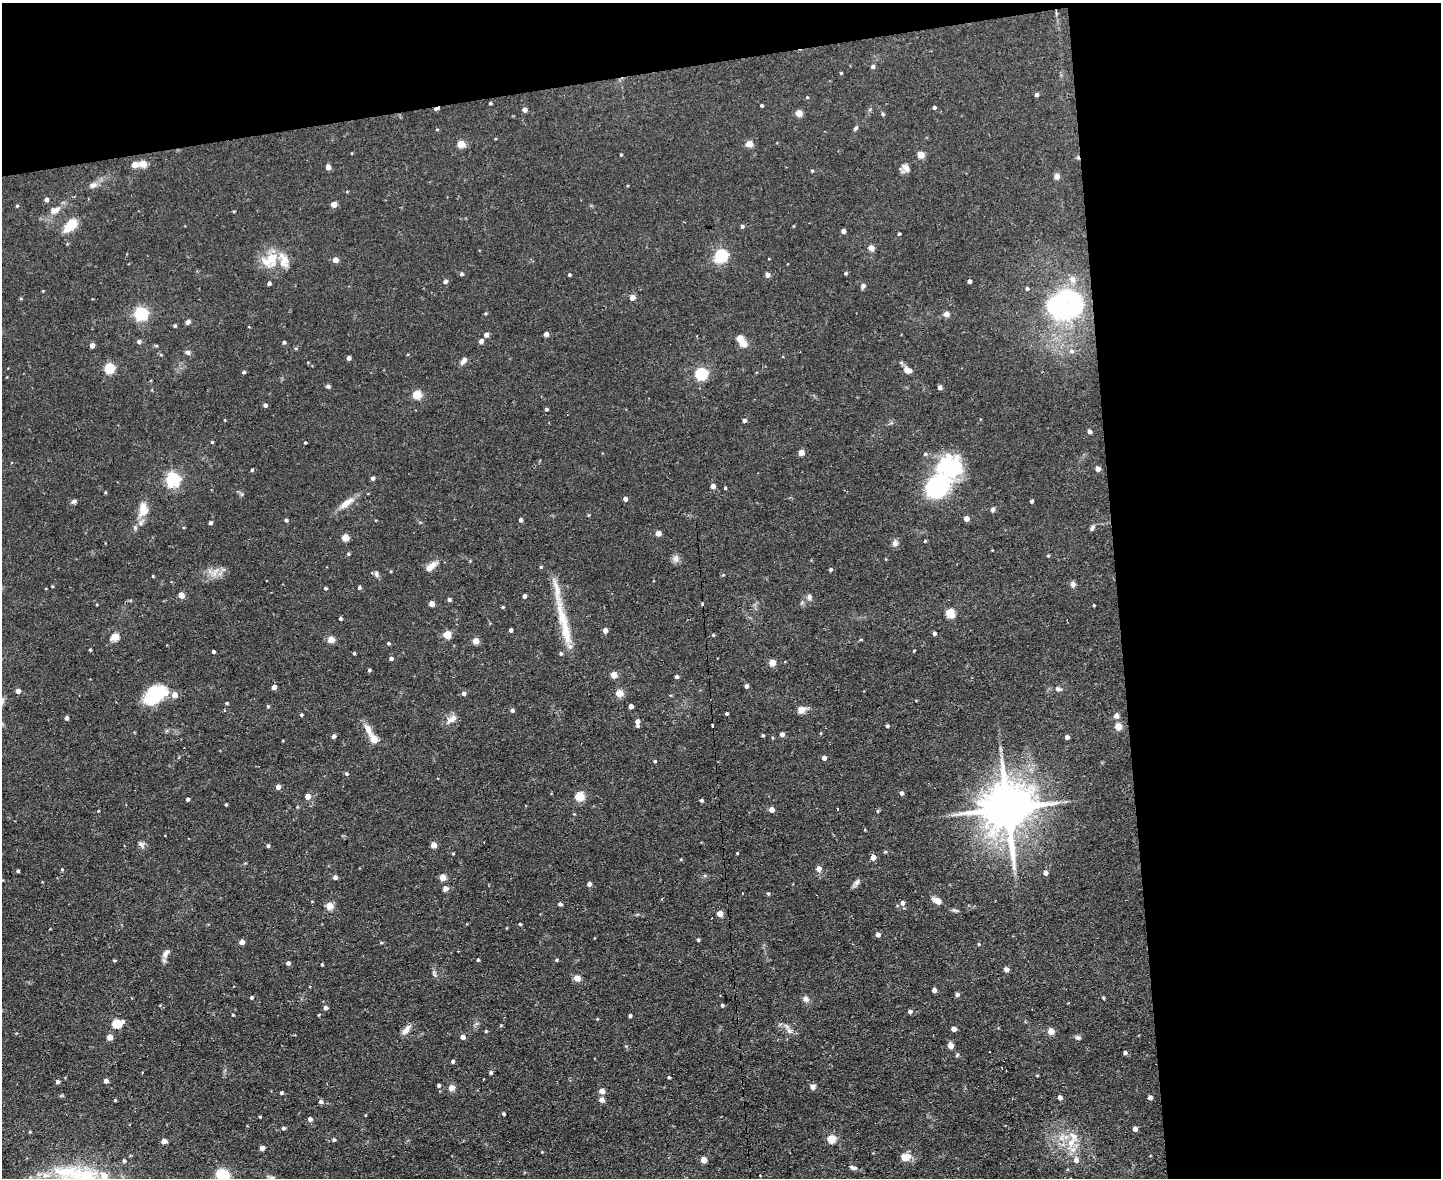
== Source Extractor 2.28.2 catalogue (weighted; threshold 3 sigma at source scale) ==
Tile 3 of 3 x 4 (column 3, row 1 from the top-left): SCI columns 3116-4554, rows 3531-4706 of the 4684 x 4706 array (HDU 1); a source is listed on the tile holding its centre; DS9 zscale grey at full resolution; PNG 1443 x 1180 px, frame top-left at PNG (2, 3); no overlay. Shown black and unused: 28% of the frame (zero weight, under 2 of 3 exposures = <1% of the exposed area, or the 3 px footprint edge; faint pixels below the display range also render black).
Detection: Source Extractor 2.28.2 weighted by HDU 2 'WHT'; one run over the whole footprint, this tile lists its part. Background 0.0728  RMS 0.0067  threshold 0.0301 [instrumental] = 3 sigma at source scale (4.5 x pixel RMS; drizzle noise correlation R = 1.50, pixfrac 1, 0.05/0.05 arcsec/px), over >= 5 px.
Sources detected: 303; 2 inside a brighter object's white glare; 4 cosmic-ray / hot-pixel residue — not listed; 10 inside a brighter listed object's ellipse — not listed separately; the other 287 listed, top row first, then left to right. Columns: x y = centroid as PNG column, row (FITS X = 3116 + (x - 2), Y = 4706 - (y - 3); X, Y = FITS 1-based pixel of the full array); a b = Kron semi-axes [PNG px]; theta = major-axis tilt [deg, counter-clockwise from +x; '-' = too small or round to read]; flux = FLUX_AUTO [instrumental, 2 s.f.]
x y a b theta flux
873 67 5 4 - 1.5
841 73 3 3 - 0.62
1037 95 4 4 - 1.6
807 97 4 3 - 0.56
490 103 4 3 - 0.8
762 105 3 3 - 1.1
934 107 4 3 - 1.4
437 108 8 3 19 2.9
524 110 4 4 - 3.3
799 113 5 4 - 10
883 114 5 4 - 0.88
855 128 7 4 45 1.2
461 144 5 4 - 18
749 144 5 4 - 11
621 155 3 3 - 0.58
921 155 5 4 - 15
143 164 5 4 - 13
135 165 5 4 - 11
328 167 4 4 - 4.5
906 168 11 9 -62 3.7
812 171 4 3 - 0.68
1057 176 7 6 - 2.4
93 185 11 7 17 3
46 199 4 4 - 2.3
334 204 4 4 - 6.8
17 206 4 3 - 0.68
54 210 13 8 13 4.4
234 211 5 3 - 0.56
70 225 16 9 49 16
742 226 5 4 - 1.3
843 231 4 4 - 3.1
899 234 3 3 - 0.9
871 248 6 5 - 3.8
721 255 6 6 - 99
271 258 20 15 46 14
335 260 4 4 - 4.9
846 273 4 4 - 0.96
461 274 4 4 - 1.2
569 275 3 3 - 1.1
767 275 4 4 - 3.3
969 281 4 4 - 2.1
445 282 6 5 - 1.5
269 283 4 3 - 1.8
863 286 7 5 72 1.6
1027 288 5 5 - 1.2
43 291 3 3 - 0.48
632 298 4 4 - 5.2
1060 306 47 36 51 94
485 313 5 3 - 0.74
141 314 6 6 - 120
946 314 5 4 - 5
188 322 6 5 - 1.9
175 326 4 3 - 1.1
546 334 4 4 - 3.8
486 335 5 4 - 2.9
481 341 4 4 - 2.9
139 342 5 4 - 1.9
284 342 4 4 - 1.2
743 343 5 4 - 15
92 345 4 4 - 3.4
156 346 4 4 - 0.69
1072 351 7 6 - 2
187 352 7 5 -26 1.8
349 358 4 4 - 2.8
464 361 9 6 53 2.9
308 362 4 3 - 0.45
109 368 5 5 - 43
908 370 11 7 -14 4
244 372 4 4 - 1.2
701 374 5 5 - 90
328 386 6 5 - 1.2
940 387 4 4 - 1.9
417 394 5 5 - 29
265 405 4 3 - 1.9
546 409 4 3 - 1.2
225 420 4 3 - 0.44
744 420 4 4 - 2
1089 431 4 4 - 2.2
212 442 4 3 - 0.67
305 442 3 3 - 0.68
801 453 4 4 - 8
1098 469 4 4 - 4.6
252 470 4 4 - 0.91
373 478 4 4 - 1.8
172 479 6 6 - 140
713 486 4 4 - 4
937 486 33 24 39 57
725 488 3 3 - 0.64
105 492 4 4 - 0.61
625 499 4 4 - 2.8
74 501 6 5 - 1.5
1031 501 4 3 - 1.4
346 503 22 8 37 7
143 509 19 11 84 9.8
993 510 6 6 - 1.4
588 515 5 3 - 0.57
966 519 4 4 - 5.3
286 520 4 4 - 1.2
521 520 4 4 - 1.8
210 523 4 3 - 2.1
1092 527 8 5 72 1.6
658 533 4 4 - 5.9
345 538 5 4 - 15
925 541 4 3 - 0.58
895 543 9 7 75 2.3
348 554 4 4 - 0.77
1048 555 4 3 - 0.82
676 559 11 8 82 2.7
431 567 17 7 41 5
541 567 4 3 - 0.65
830 569 4 4 - 1.4
214 574 8 6 -73 3.4
376 574 8 6 -73 1.9
153 576 4 3 - 0.57
1073 584 7 6 - 1.8
52 586 3 3 - 0.63
359 587 4 4 - 1.3
325 588 4 4 - 1
181 595 4 4 - 8.3
524 596 4 4 - 2.6
809 597 8 6 -87 2
449 599 4 4 - 1.5
431 604 4 4 - 5.6
702 604 3 3 - 2.5
1094 605 4 3 - 0.49
502 607 4 3 - 0.78
950 613 5 5 - 30
340 618 3 3 - 1.2
565 628 60 9 -77 26
511 630 4 3 - 1.7
605 630 4 4 - 3.7
934 633 4 3 - 1.7
447 634 5 5 - 20
713 635 4 3 - 0.58
115 637 5 5 - 18
331 639 4 4 - 14
861 640 5 3 - 0.58
476 641 4 4 - 9.5
388 643 4 3 - 1.1
90 649 4 3 - 0.62
914 650 4 2 - 0.45
213 651 3 3 - 1.5
354 653 3 3 - 0.98
561 653 4 4 - 1.1
391 658 4 4 - 1.8
772 663 5 4 - 12
369 670 4 4 - 1.1
614 675 4 4 - 12
676 677 4 4 - 1.4
746 686 4 3 - 2.2
274 687 4 4 - 4.7
1058 689 8 6 -3 2
18 691 4 4 - 4.1
464 693 4 4 - 2.3
619 693 5 4 - 14
155 694 28 16 35 30
226 703 4 3 - 0.89
268 706 4 4 - 0.78
631 706 4 4 - 3.5
801 709 10 9 - 3.9
512 710 4 4 - 1.9
727 714 3 3 - 1.2
301 715 4 4 - 0.9
1116 716 5 5 - 3.9
67 718 4 4 - 2
452 719 16 8 39 4.5
637 721 5 4 - 3.2
887 726 4 3 - 1.1
1118 726 5 4 - 13
368 729 21 7 -63 5.8
821 733 4 3 - 0.55
782 734 4 4 - 2.5
763 735 3 3 - 0.94
333 736 4 4 - 2.5
1067 737 4 4 - 2.4
374 739 5 5 - 15
824 758 4 4 - 2.9
655 761 5 4 - 0.78
346 774 4 4 - 1.1
278 787 4 4 - 4.2
901 793 4 4 - 2
307 796 4 4 - 6
579 796 5 5 - 32
188 799 3 3 - 1.4
701 800 4 4 - 1.3
226 805 3 3 - 0.73
1007 808 15 11 -83 3200
771 809 4 4 - 5.1
837 809 3 2 - 0.51
98 811 3 3 - 0.46
877 811 5 3 - 0.62
141 844 11 6 -45 2.3
433 845 4 4 - 6.9
268 846 4 4 - 1.4
885 852 4 4 - 0.76
737 853 3 3 - 0.56
453 854 4 3 - 0.55
873 857 5 4 - 5.4
681 859 5 3 - 0.58
62 869 4 4 - 0.67
819 869 5 5 - 4.5
18 871 3 3 - 1.1
1045 873 4 4 - 3.2
335 877 4 4 - 2.2
443 877 4 4 - 10
857 882 10 5 43 2
589 884 4 4 - 2.5
445 889 4 4 - 4.6
768 894 5 3 - 0.87
936 900 11 6 -27 4.8
902 903 6 5 - 2.4
560 904 4 4 - 1.7
329 906 5 4 - 17
955 910 11 4 -15 1.3
720 913 4 4 - 8.4
520 924 3 3 - 0.89
507 928 4 2 - 0.46
878 935 4 4 - 2.7
698 940 3 3 - 0.92
242 942 4 4 - 5.5
381 943 6 4 0 0.68
979 944 4 3 - 0.57
166 953 11 6 48 3.3
478 960 3 3 - 0.89
556 960 4 3 - 0.81
114 961 4 4 - 0.76
288 963 4 4 - 2.5
322 964 3 3 - 0.66
1006 969 4 4 - 3.4
435 975 7 4 -71 1.2
577 978 4 4 - 8.2
934 990 4 4 - 3.4
957 995 4 4 - 1.9
251 997 4 4 - 1.1
1103 998 4 3 - 0.68
806 999 9 7 -44 2.5
722 1005 4 3 - 0.99
325 1008 4 4 - 2.2
910 1011 5 4 - 1.8
233 1015 3 3 - 0.62
630 1016 3 3 - 1.3
116 1024 6 5 - 31
953 1029 4 4 - 3.4
406 1030 15 7 50 3.8
486 1031 4 3 - 0.63
789 1031 11 7 -48 3.2
1051 1031 4 4 - 9.9
110 1037 4 4 - 7.2
463 1037 4 4 - 3.5
1078 1038 7 5 -30 1.4
950 1045 5 4 - 8
1125 1053 4 4 - 1.7
957 1055 6 3 46 0.8
453 1061 4 4 - 1.4
491 1072 4 4 - 1.3
1037 1075 4 3 - 0.51
669 1077 3 3 - 0.79
106 1081 4 4 - 3.3
57 1082 4 4 - 2
438 1085 4 3 - 1.5
813 1086 7 5 78 2.3
451 1088 9 8 - 2.7
602 1091 5 4 - 5.3
281 1093 4 3 - 1.1
1060 1097 4 4 - 2.9
1150 1098 4 4 - 3
115 1100 4 3 - 0.59
601 1100 5 4 - 4.7
321 1102 5 4 - 1.9
503 1114 4 3 - 1
260 1117 3 3 - 0.61
310 1119 5 4 - 2.4
283 1128 5 4 - 1.4
1135 1129 4 4 - 3.2
831 1139 5 5 - 22
334 1140 5 5 - 1.1
164 1141 4 4 - 5.8
1071 1143 15 9 63 8.4
262 1148 4 4 - 4.2
905 1157 11 9 3 6.4
703 1160 4 4 - 8
1076 1160 7 6 - 3.3
124 1161 5 5 - 1.4
853 1168 11 5 -18 1.8
222 1175 13 11 -51 22
104 1176 7 6 - 9.5
272 1178 10 6 -8 2.2
Overlapping masked pixels (flux is a lower limit): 1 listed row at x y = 437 108
Isophote crosses this tile's border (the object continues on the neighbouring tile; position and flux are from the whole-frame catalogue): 3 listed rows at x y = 222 1175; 104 1176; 272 1178